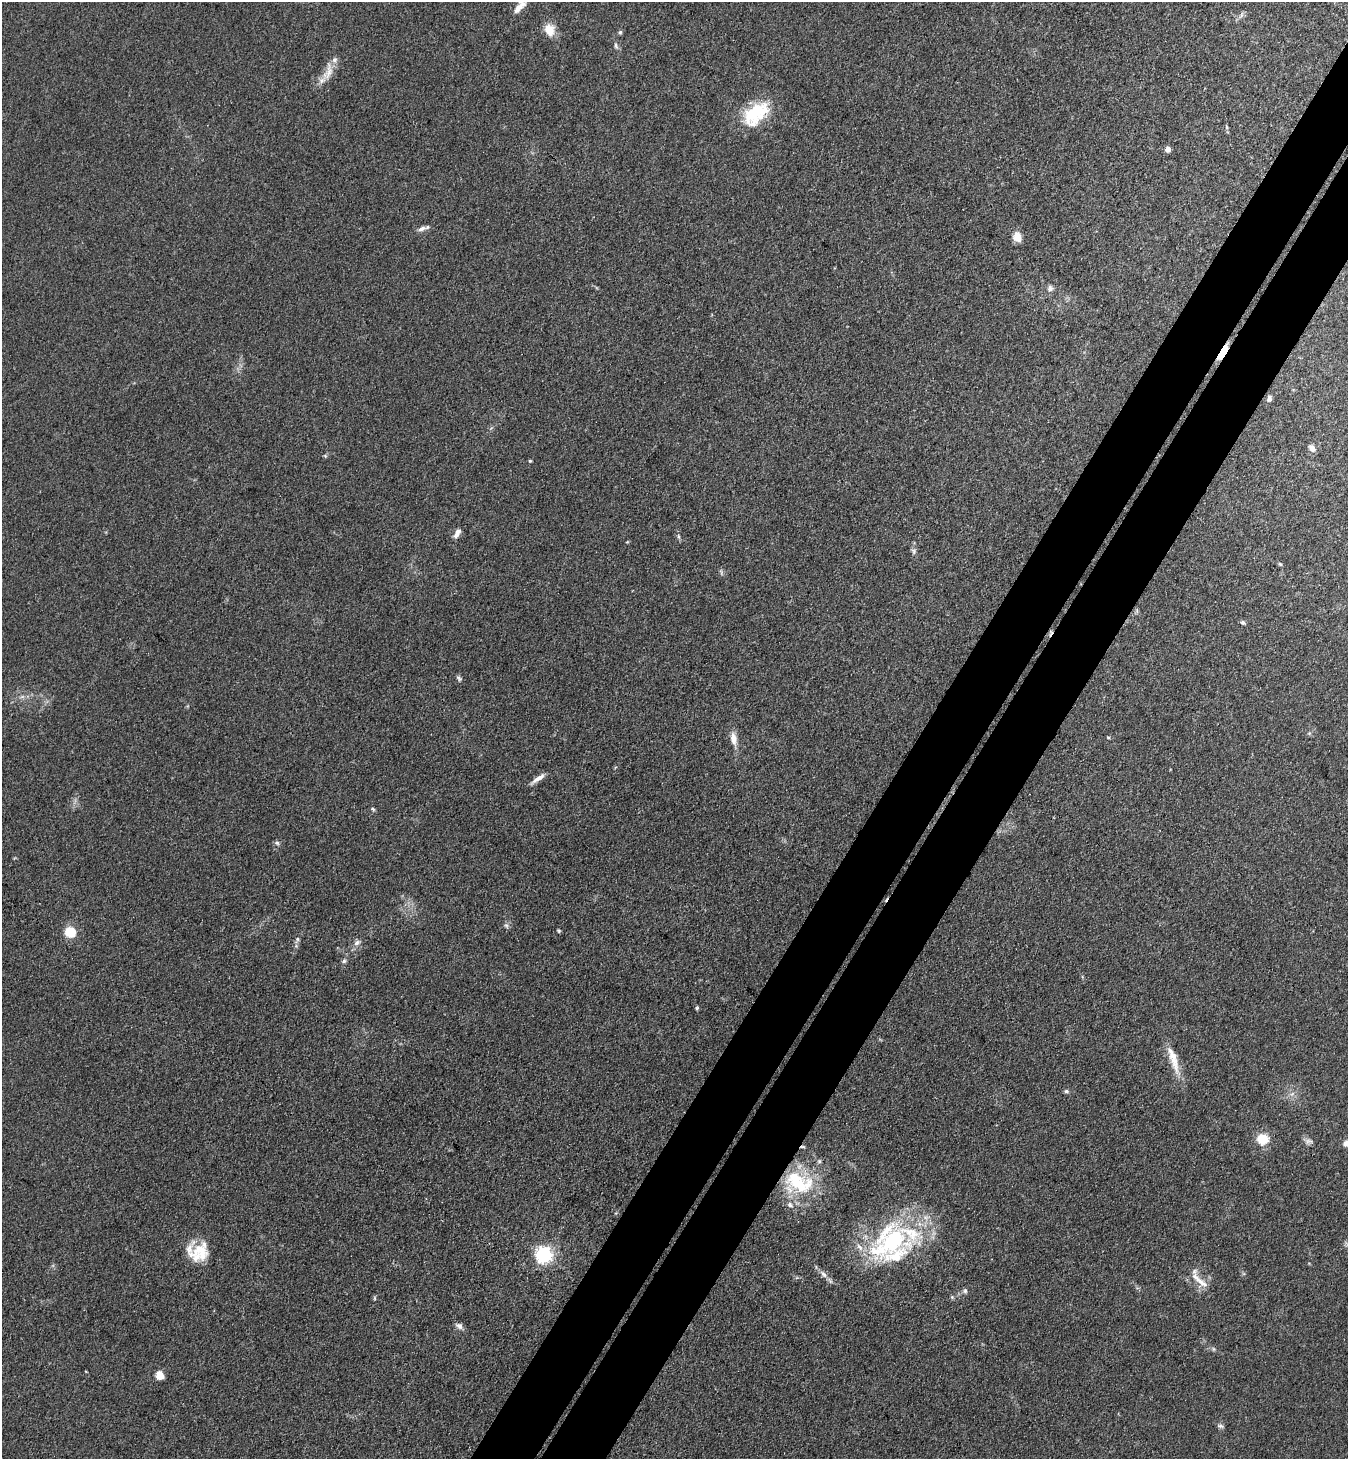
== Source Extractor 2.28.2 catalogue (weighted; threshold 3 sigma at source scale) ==
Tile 10 of 4 x 4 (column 2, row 3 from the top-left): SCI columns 1547-2892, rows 1493-2949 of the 5924 x 5902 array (HDU 1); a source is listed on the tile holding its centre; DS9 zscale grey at full resolution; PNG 1350 x 1461 px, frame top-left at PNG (2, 2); no overlay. Shown black and unused: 9% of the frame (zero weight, under 3 of 4 exposures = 5% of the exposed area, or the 3 px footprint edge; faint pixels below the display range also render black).
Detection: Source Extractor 2.28.2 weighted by HDU 2 'WHT'; one run over the whole footprint, this tile lists its part. Background 0.18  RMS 0.0084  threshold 0.038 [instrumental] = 3 sigma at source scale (4.5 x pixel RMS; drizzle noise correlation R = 1.50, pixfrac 1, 0.05/0.05 arcsec/px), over >= 5 px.
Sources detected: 63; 2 cosmic-ray / hot-pixel residue — not listed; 8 inside a brighter listed object's ellipse — not listed separately; the other 53 listed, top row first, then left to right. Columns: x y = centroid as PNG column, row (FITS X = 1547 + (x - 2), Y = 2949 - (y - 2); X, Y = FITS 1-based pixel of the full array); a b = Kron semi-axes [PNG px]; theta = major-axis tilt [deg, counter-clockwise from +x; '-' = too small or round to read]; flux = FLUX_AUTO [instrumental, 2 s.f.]
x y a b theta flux
518 8 28 8 69 8.3
1242 15 9 4 81 1.9
549 30 16 12 -77 12
620 32 6 5 - 1.4
616 46 8 5 -73 1.9
328 72 28 11 69 13
756 114 34 20 40 45
1226 127 6 3 -71 1.2
1168 149 5 4 - 6.9
422 229 11 6 22 3.8
1017 237 11 9 -71 8.6
1050 288 9 8 - 3.4
1222 352 12 4 59 60
1269 398 8 5 72 2.5
1312 448 7 6 - 5.4
325 456 5 5 - 1.1
530 461 4 4 - 0.96
457 533 14 6 58 4.5
678 536 6 4 -88 1.4
914 551 8 7 - 2.4
1280 564 6 3 -44 1.1
1243 623 6 5 - 1.8
459 678 9 5 -38 1.8
22 697 7 4 19 2
1108 737 5 3 - 0.94
733 739 17 8 -80 8
538 779 20 5 34 6
373 809 6 4 -46 1.3
277 843 7 5 -17 1.9
506 925 7 4 -19 1.6
559 931 5 4 - 1.1
70 932 6 5 - 54
297 939 6 5 - 1.6
357 943 9 7 31 3.5
344 961 6 6 - 1.8
697 1008 5 5 - 1.2
1173 1059 41 9 -72 17
1066 1091 7 5 -14 1.7
1262 1139 8 7 - 27
1309 1141 12 7 1 3.2
1346 1143 9 7 43 4.6
799 1182 43 25 -27 58
891 1242 66 38 32 120
201 1252 27 20 -39 24
544 1255 7 7 - 260
824 1274 11 6 -48 4.1
1199 1280 33 8 -42 10
965 1291 6 5 - 1.9
374 1298 6 4 90 1.1
459 1326 11 7 -35 3.4
1213 1349 6 4 -89 1.2
160 1375 9 8 - 8.4
1220 1426 9 5 -12 2.1
Overlapping masked pixels (flux is a lower limit): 2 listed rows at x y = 1222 352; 799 1182
Isophote crosses this tile's border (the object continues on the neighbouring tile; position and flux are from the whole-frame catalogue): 2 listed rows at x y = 518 8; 1346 1143